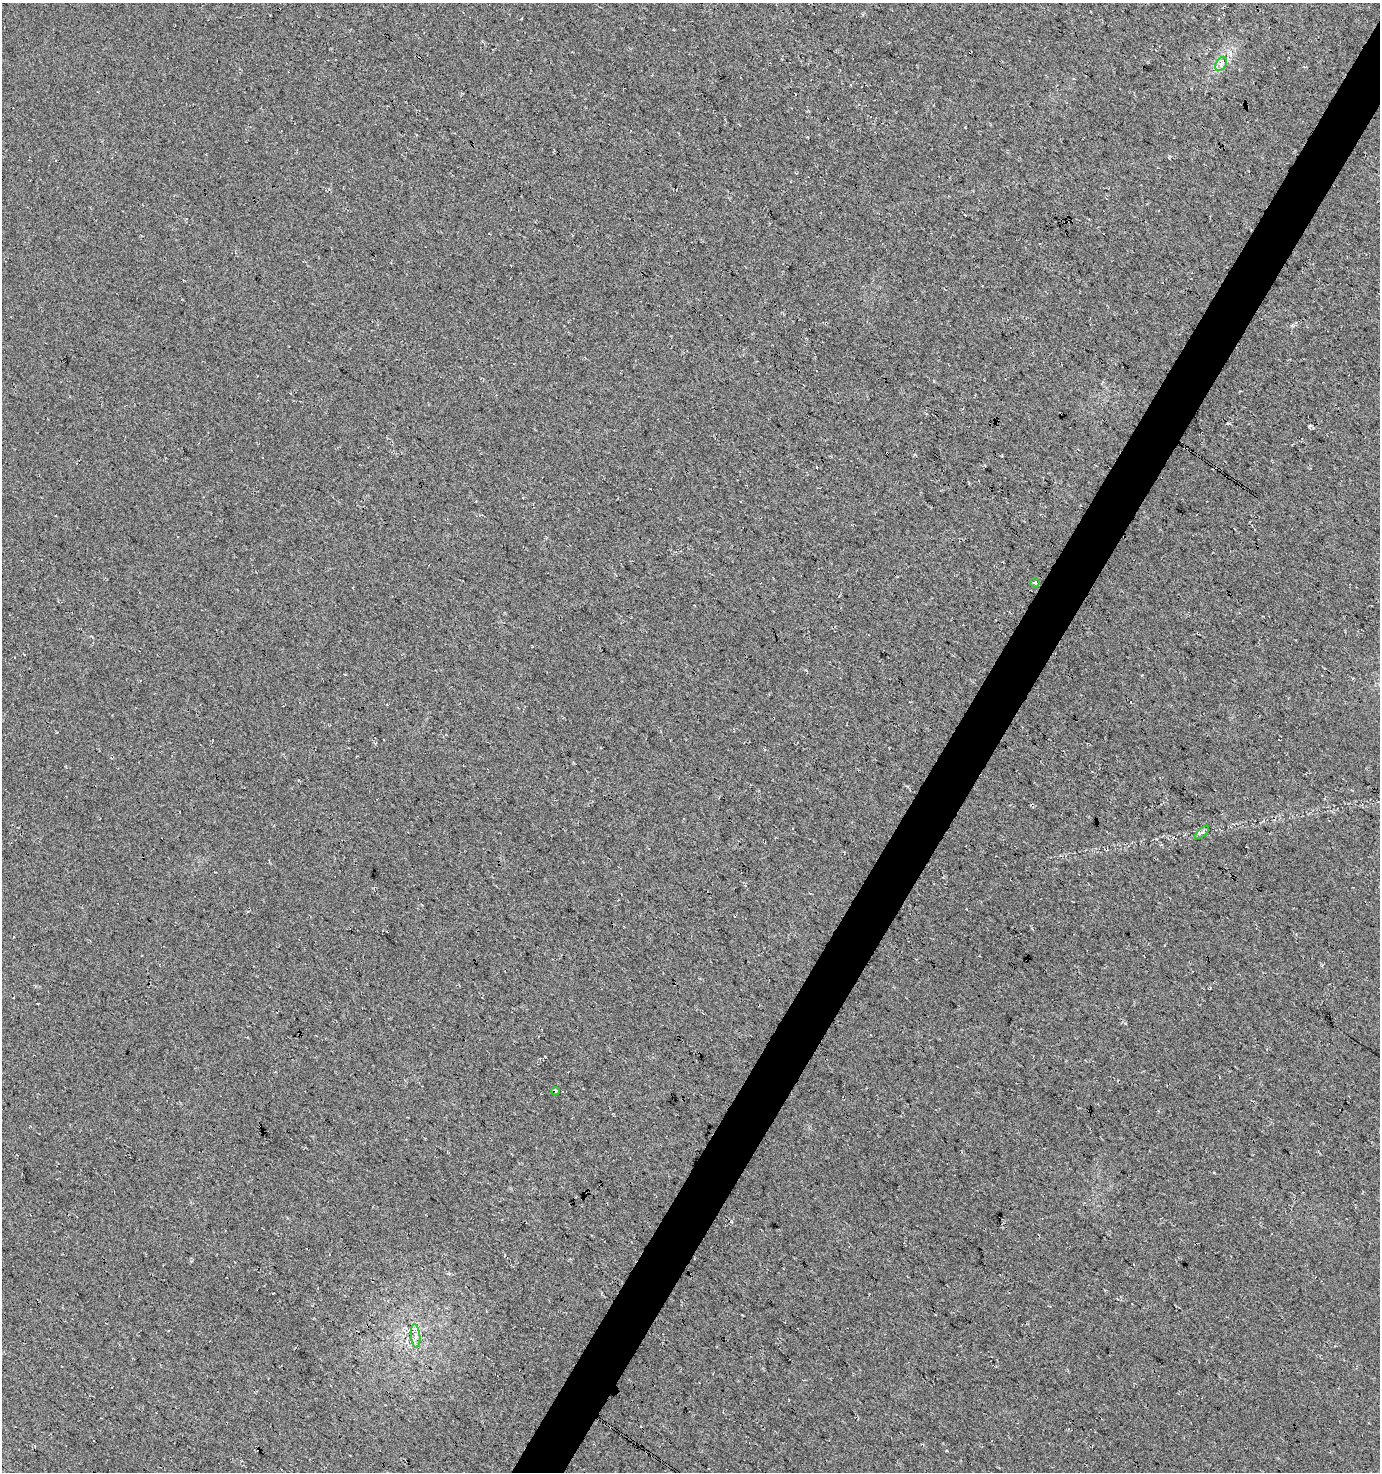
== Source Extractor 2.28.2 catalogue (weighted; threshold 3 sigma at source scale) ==
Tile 10 of 4 x 4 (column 2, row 3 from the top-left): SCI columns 1567-2944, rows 1478-2947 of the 5954 x 5886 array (HDU 1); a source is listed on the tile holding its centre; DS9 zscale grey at full resolution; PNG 1382 x 1474 px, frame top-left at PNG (2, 3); each listed source drawn as its Kron ellipse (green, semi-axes under 4 px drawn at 4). Shown black and unused: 4% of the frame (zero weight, under 3 of 4 exposures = <1% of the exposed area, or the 3 px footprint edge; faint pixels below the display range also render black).
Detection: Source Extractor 2.28.2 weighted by HDU 2 'WHT'; one run over the whole footprint, this tile lists its part. Background 0.0167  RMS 0.0086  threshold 0.0389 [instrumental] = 3 sigma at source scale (4.5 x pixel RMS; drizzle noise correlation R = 1.50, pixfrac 1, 0.0396/0.0396 arcsec/px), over >= 5 px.
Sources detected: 5; all 5 listed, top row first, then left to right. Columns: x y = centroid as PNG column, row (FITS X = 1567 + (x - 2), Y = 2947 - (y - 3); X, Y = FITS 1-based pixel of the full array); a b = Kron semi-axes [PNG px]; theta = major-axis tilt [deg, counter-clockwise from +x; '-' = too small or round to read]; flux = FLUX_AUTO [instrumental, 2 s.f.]
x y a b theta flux
1221 64 8 5 56 2.8
1035 583 5 4 - 1.8
1202 832 9 3 44 2
555 1091 4 3 - 1.9
416 1336 12 4 -85 4.3